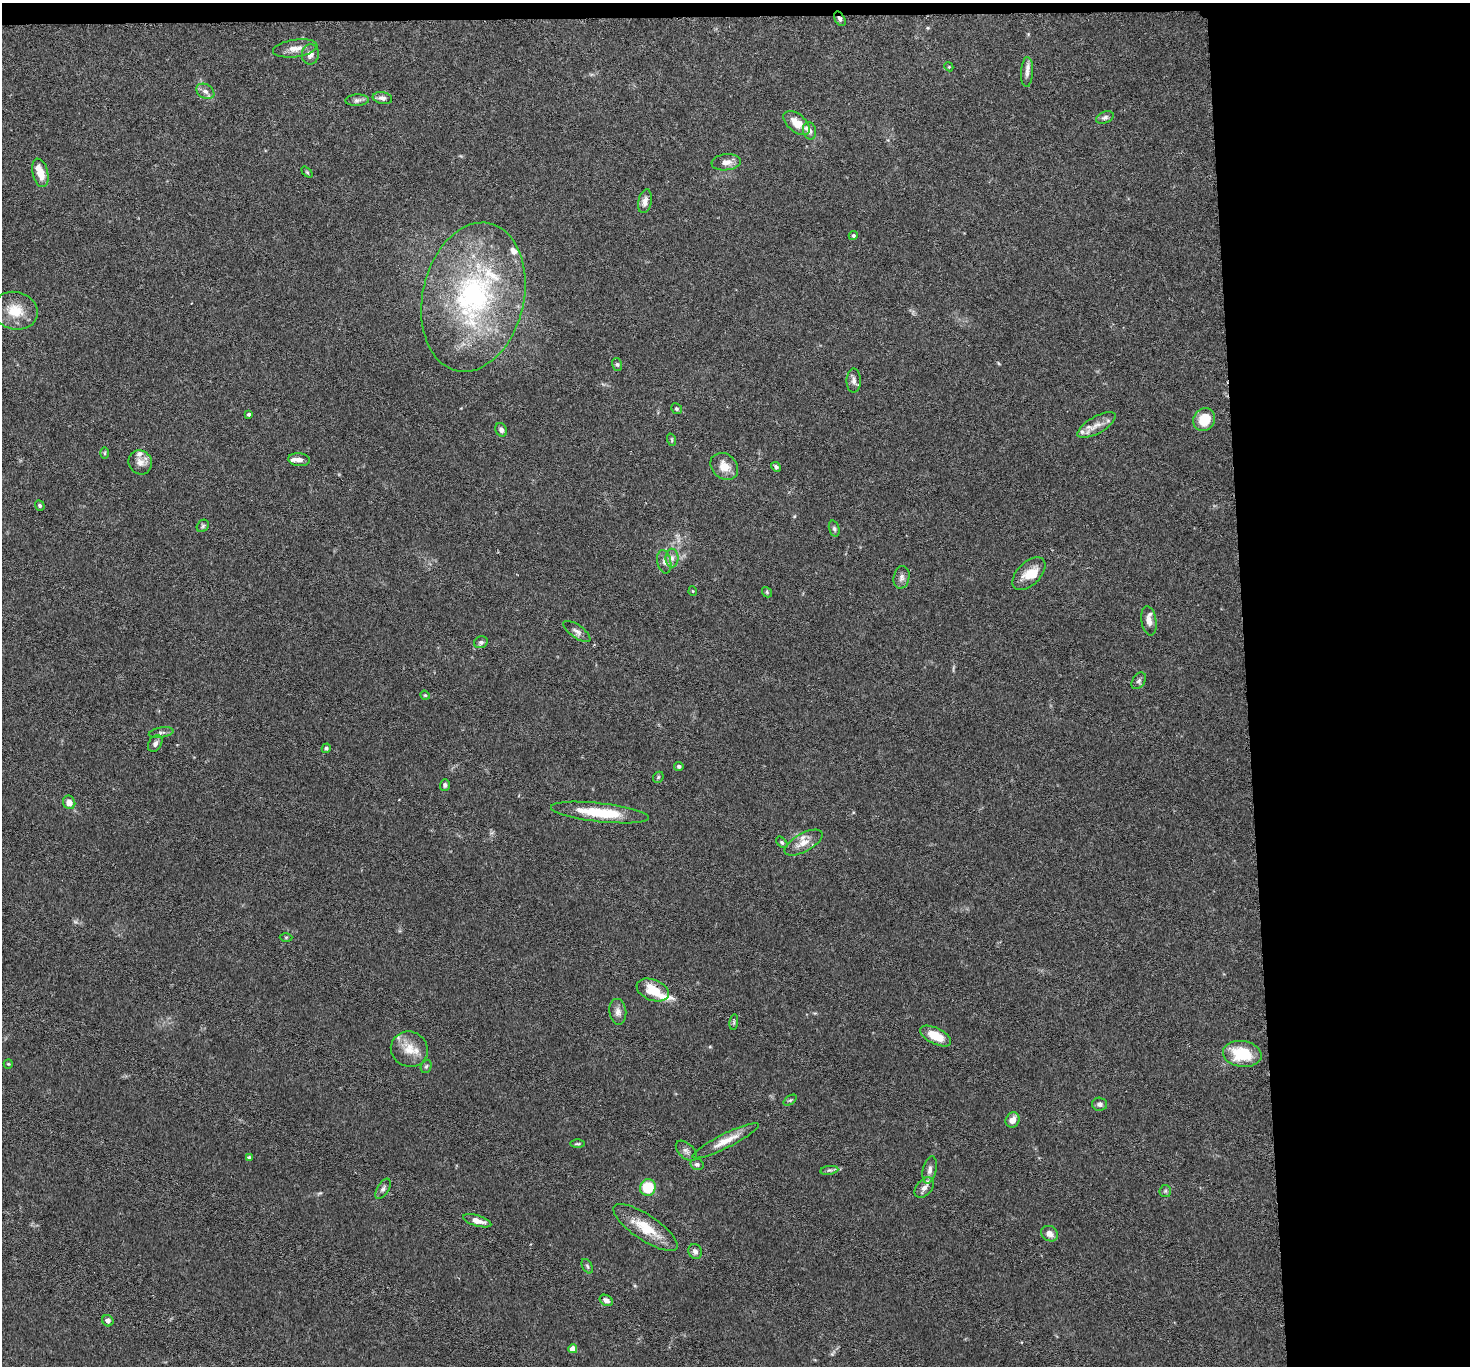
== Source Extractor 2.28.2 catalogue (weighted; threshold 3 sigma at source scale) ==
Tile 3 of 3 x 3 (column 3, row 1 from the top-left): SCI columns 2942-4409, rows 2893-4256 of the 4413 x 4384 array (HDU 1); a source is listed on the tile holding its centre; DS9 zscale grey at full resolution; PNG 1472 x 1368 px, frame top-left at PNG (2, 3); each listed source drawn as its Kron ellipse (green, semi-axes under 4 px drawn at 4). Shown black and unused: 16% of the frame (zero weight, under 3 of 6 exposures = <1% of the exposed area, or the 3 px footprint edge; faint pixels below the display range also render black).
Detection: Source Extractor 2.28.2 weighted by HDU 2 'WHT'; one run over the whole footprint, this tile lists its part. Background 0.0435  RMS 0.0023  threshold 0.00929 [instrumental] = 3 sigma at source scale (4.09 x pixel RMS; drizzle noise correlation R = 1.36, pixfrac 0.8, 0.05/0.05 arcsec/px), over >= 5 px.
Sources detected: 97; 1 inside a brighter object's white glare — neither listed nor drawn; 10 inside a brighter listed object's ellipse — not listed separately; the other 86 listed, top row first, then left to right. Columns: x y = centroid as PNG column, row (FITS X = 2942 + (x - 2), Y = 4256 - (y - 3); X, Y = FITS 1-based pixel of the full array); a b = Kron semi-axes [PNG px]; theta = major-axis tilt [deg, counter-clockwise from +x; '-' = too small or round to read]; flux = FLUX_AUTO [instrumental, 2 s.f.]
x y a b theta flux
840 19 8 5 -59 0.6
295 48 22 8 8 2.1
310 54 10 8 82 1.3
949 67 4 3 - 0.19
1027 72 15 6 87 1
205 91 9 7 -31 0.92
382 98 10 6 -9 0.9
357 100 12 5 3 0.75
1105 117 9 5 22 0.6
797 123 16 9 -40 3.1
810 131 9 6 -76 0.8
726 162 15 8 6 1.5
307 172 6 4 -45 0.26
40 173 14 7 -76 2.9
645 201 12 6 79 1.3
853 236 4 4 - 0.44
473 297 75 50 77 45
15 311 22 18 -13 5.1
617 364 6 5 - 0.4
854 381 12 7 -90 0.91
677 409 6 5 - 0.39
249 414 3 3 - 0.39
1204 420 12 10 60 5.1
1097 425 21 8 30 2.2
501 430 7 5 -62 0.62
672 440 6 4 -72 0.29
104 453 6 4 90 0.26
299 460 11 6 -5 1
140 462 12 11 - 1.6
724 466 15 12 -42 2.9
776 467 5 4 - 0.43
40 506 5 4 - 0.39
203 526 7 5 46 0.4
834 529 8 5 -73 0.5
672 558 9 6 -90 1
664 562 12 7 -78 0.97
1029 574 20 11 45 3.3
901 577 11 8 79 0.91
693 591 4 4 - 0.2
767 592 5 4 - 0.28
1149 621 15 7 -80 1.5
577 631 16 6 -35 0.95
481 642 7 5 24 0.55
1139 681 9 6 56 0.54
425 695 5 4 - 0.24
161 733 12 5 8 0.6
155 743 9 6 57 0.8
326 748 5 4 - 0.34
679 766 4 4 - 0.42
658 777 6 5 - 0.29
445 785 6 5 - 0.58
69 802 7 6 - 1.7
600 812 49 9 -7 9.4
782 842 7 4 -45 0.34
803 843 21 9 29 2.4
286 937 6 4 1 0.28
653 990 17 10 -22 5
618 1012 13 8 -83 1.3
734 1022 8 4 82 0.37
936 1036 17 8 -27 4.6
409 1049 19 17 -27 3.9
1242 1054 19 13 -7 8.4
8 1064 5 4 - 0.23
426 1066 7 5 67 0.39
790 1100 7 4 36 0.32
1100 1104 7 6 - 0.65
1013 1120 8 6 55 1.6
725 1141 37 7 27 3.1
578 1144 7 3 0 0.29
686 1151 12 7 -43 0.87
249 1157 4 3 - 0.36
697 1164 7 5 -13 0.61
829 1170 9 4 8 0.48
930 1170 14 6 78 1.1
648 1188 8 7 - 7
924 1188 12 7 48 1.2
383 1189 11 5 58 0.69
1165 1191 6 5 - 0.47
477 1221 15 5 -17 1.7
645 1227 38 12 -34 6.2
1050 1234 9 7 -33 1.4
695 1251 8 6 -65 0.87
587 1266 8 5 -61 0.4
606 1300 7 5 -30 1
108 1321 6 5 - 0.77
573 1349 4 4 - 2.5
Overlapping masked pixels (flux is a lower limit): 1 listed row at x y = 840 19